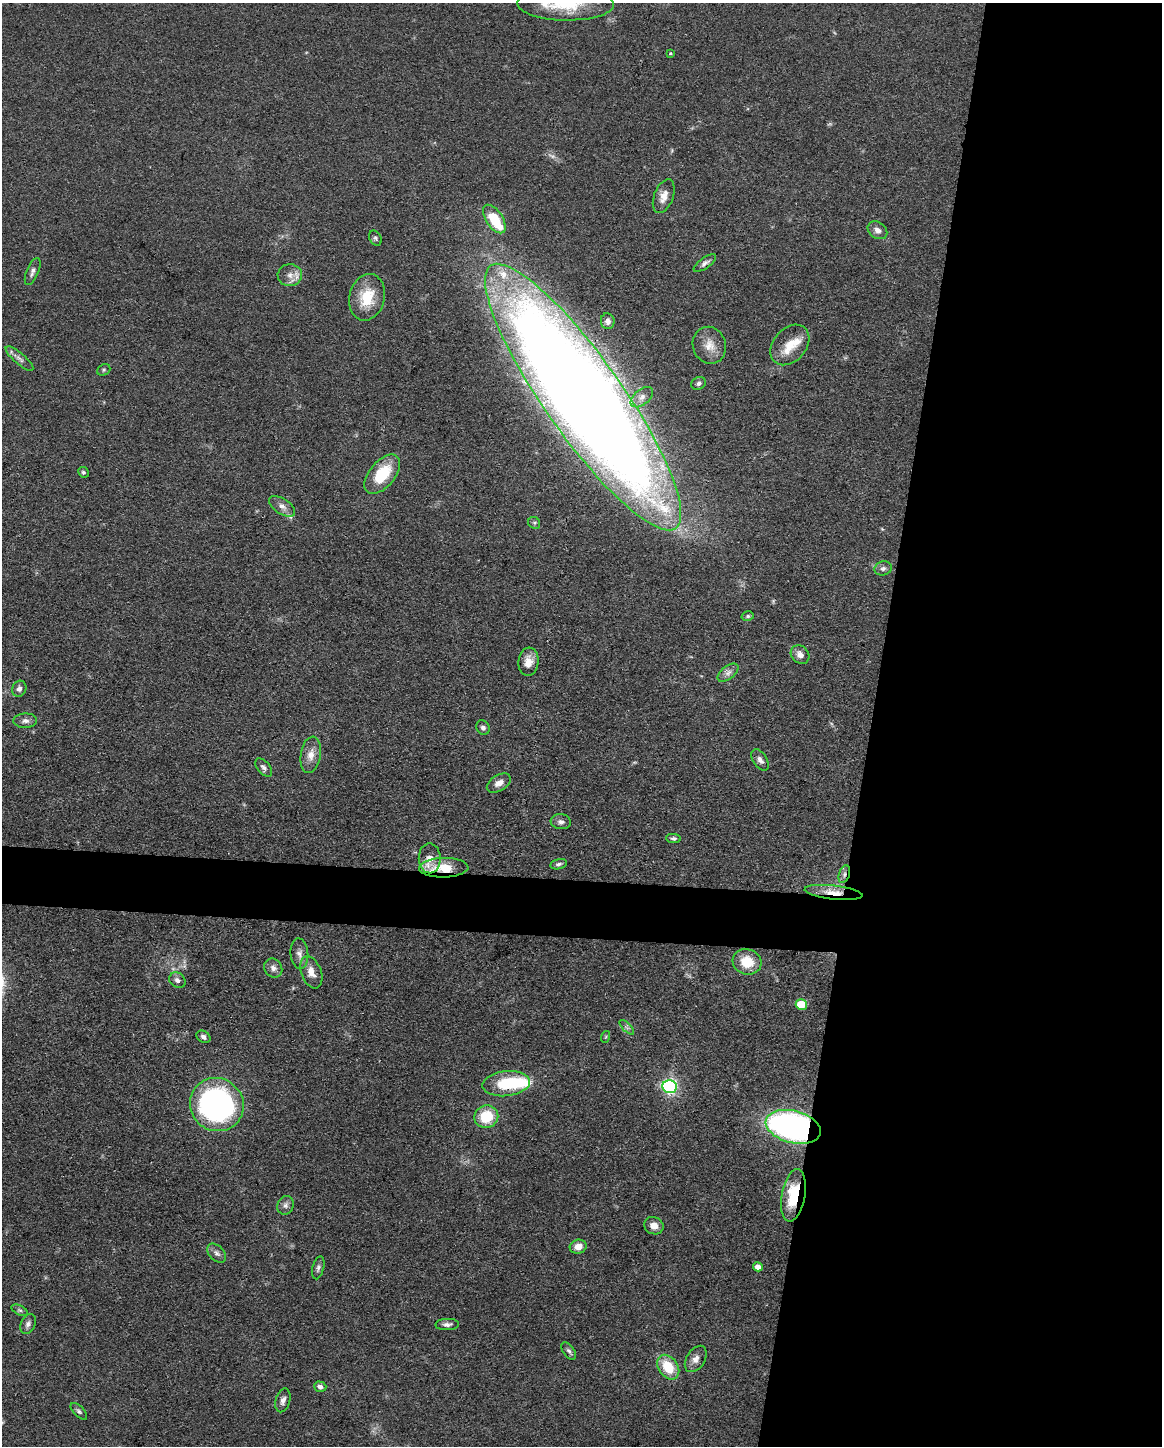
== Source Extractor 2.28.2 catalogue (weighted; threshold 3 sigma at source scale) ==
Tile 8 of 4 x 3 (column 4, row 2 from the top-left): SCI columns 3480-4639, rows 1666-3109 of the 4640 x 4662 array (HDU 1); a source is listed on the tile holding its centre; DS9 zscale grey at full resolution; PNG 1164 x 1448 px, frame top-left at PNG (2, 3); each listed source drawn as its Kron ellipse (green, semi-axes under 4 px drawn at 4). Shown black and unused: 28% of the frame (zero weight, under 3 of 4 exposures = <1% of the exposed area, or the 3 px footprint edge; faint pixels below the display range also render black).
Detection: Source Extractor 2.28.2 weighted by HDU 2 'WHT'; one run over the whole footprint, this tile lists its part. Background 0.0779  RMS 0.006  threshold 0.0271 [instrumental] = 3 sigma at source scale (4.5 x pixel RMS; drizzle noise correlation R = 1.50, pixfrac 1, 0.05/0.05 arcsec/px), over >= 5 px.
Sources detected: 79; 2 too faint to see at this stretch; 1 inside a brighter object's white glare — neither listed nor drawn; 5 inside a brighter listed object's ellipse — not listed separately; the other 71 listed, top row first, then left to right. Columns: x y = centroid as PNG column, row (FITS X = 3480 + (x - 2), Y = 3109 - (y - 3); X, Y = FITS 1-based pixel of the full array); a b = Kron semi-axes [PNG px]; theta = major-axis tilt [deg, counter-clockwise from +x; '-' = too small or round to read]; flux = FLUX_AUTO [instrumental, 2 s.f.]
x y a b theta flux
565 4 48 16 -1 27
670 53 3 2 - 0.75
664 196 18 9 69 5.8
494 219 16 8 -57 18
877 230 10 8 -36 3.5
375 238 8 6 -61 1.4
705 263 13 5 36 2.3
33 271 14 6 67 2.5
290 275 12 11 - 5.2
367 297 23 17 77 19
608 321 8 6 -85 2.6
709 345 19 16 -70 8.6
790 345 23 16 49 13
19 359 17 5 -41 2.9
104 370 7 5 22 1.1
699 383 7 6 - 1.9
583 397 161 39 -55 1800
642 397 13 7 40 4
83 472 5 5 - 1.1
382 474 23 13 50 23
282 506 15 7 -33 3.7
534 523 6 5 - 1.2
883 568 9 7 16 2
748 616 6 5 - 1.1
800 655 10 8 -45 3.9
528 662 14 10 84 6.6
728 673 12 6 37 3.1
19 689 8 7 - 2.2
25 721 12 7 1 2.8
483 728 8 6 -59 2
311 755 18 10 81 6.3
760 760 12 7 -57 2.7
264 768 11 6 -50 2.1
499 783 13 8 32 4
561 822 10 7 -6 2.3
673 838 7 4 -5 1.4
430 858 15 11 -89 7.1
558 864 8 5 13 1.6
444 868 24 10 2 17
844 874 9 5 71 2.2
833 892 29 7 -6 11
299 954 15 9 -86 3.7
747 962 14 12 -16 14
273 968 10 8 -51 3.2
311 972 17 10 -69 5.9
177 980 9 7 -36 2.3
801 1005 6 5 - 24
627 1027 9 3 -45 1.2
203 1037 7 5 -34 2.3
605 1037 6 4 70 0.74
506 1084 24 12 6 28
670 1087 7 6 - 150
217 1105 27 26 - 200
486 1117 12 11 - 19
793 1127 28 16 -14 240
793 1195 26 11 80 29
285 1205 9 8 - 2.4
654 1226 10 8 -25 5.4
578 1247 8 7 - 5.2
217 1253 11 7 -44 2.4
758 1267 5 4 - 3.9
318 1268 12 5 76 2
20 1310 9 4 -26 1.2
28 1324 10 7 65 2.3
447 1325 12 5 2 2.4
569 1351 10 5 -54 1.7
696 1359 14 9 58 4.3
668 1367 13 9 -54 18
320 1387 6 5 - 2.3
283 1400 12 7 74 2.9
79 1411 10 5 -45 1.6
Overlapping masked pixels (flux is a lower limit): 6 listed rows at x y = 583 397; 444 868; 844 874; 833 892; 793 1127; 793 1195
Isophote crosses this tile's border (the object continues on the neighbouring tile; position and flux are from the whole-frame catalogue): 1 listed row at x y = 565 4